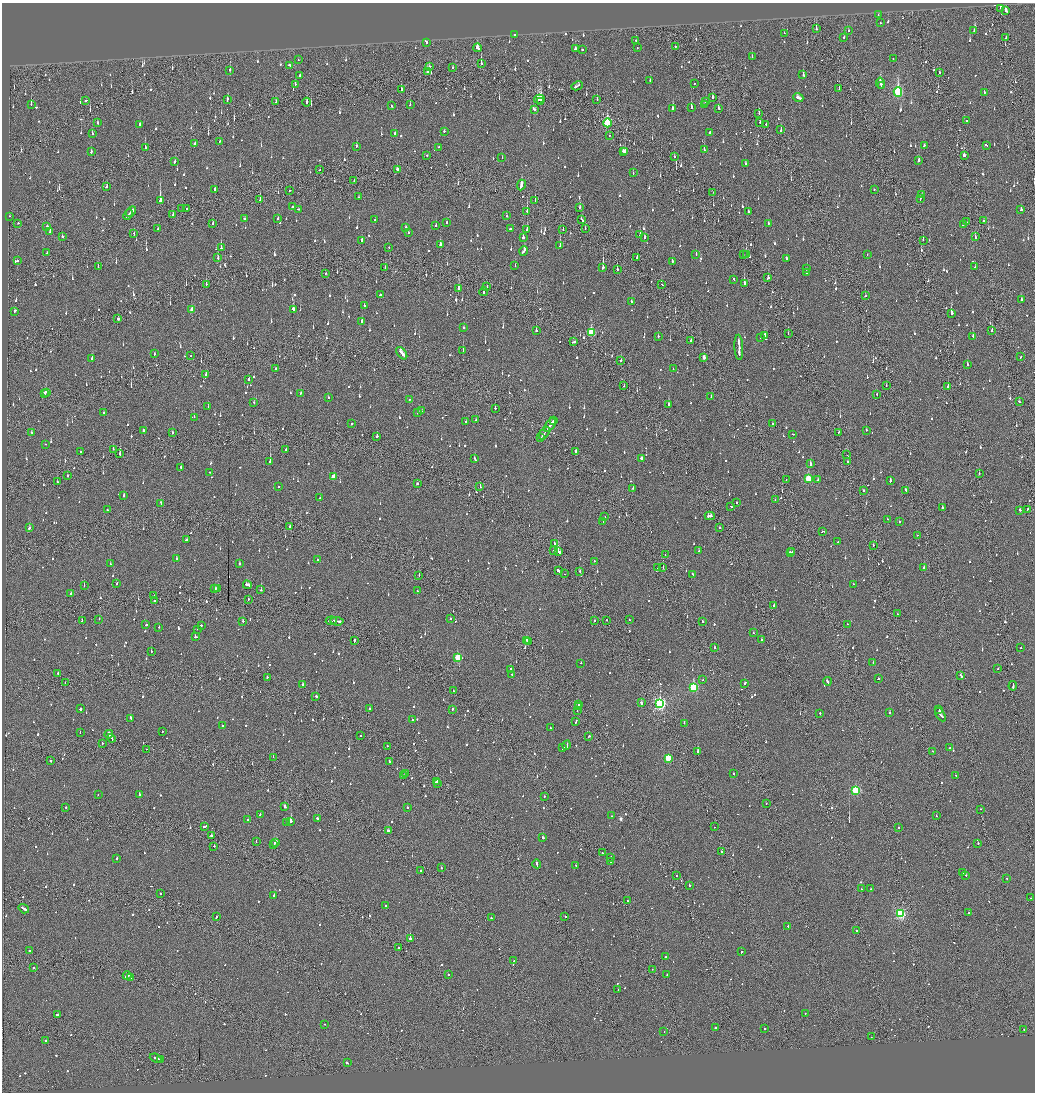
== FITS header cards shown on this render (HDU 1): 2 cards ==
NAXIS1  =                 2065
NAXIS2  =                 2180

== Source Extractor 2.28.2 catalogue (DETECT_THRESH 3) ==
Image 2065 x 2180 px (HDU 1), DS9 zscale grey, zoomed out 1/2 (1 PNG px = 2 x 2 image px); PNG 1037 x 1094 px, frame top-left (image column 1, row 2179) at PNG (2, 3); each listed source drawn as its Kron ellipse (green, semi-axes under 4 px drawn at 4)
Background -0.13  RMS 0.074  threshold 0.222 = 3 sigma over >= 5 px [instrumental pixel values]
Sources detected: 1577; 83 cannot appear on this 1/2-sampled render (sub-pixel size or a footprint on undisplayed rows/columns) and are neither listed nor drawn; of the other 1494, the 500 brightest by FLUX_AUTO listed and drawn (994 fainter detections omitted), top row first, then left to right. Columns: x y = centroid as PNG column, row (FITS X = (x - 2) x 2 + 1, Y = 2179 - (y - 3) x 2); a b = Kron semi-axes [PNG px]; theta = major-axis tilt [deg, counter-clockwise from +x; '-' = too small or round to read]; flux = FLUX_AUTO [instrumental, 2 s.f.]
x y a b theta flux
1001 8 2 2 - 170
1006 10 3 2 - 150
878 15 2 1 - 58
880 23 2 2 - 70
816 29 2 1 - 100
848 30 2 2 - 81
974 31 3 2 - 110
784 33 2 1 - 73
515 35 3 2 - 63
844 37 2 2 - 73
1006 38 3 1 - 120
636 40 3 1 - 71
426 42 3 2 - 79
675 46 2 2 - 360
637 47 2 1 - 67
477 48 4 2 - 200
575 49 3 2 - 78
582 49 2 2 - 190
752 57 2 2 - 58
893 59 2 2 - 66
298 60 2 2 - 78
481 63 3 1 - 210
289 65 4 2 - 190
429 66 3 2 - 78
453 67 3 2 - 53
230 70 2 2 - 140
427 72 3 2 - 710
939 73 2 2 - 170
299 75 2 2 - 270
803 75 2 2 - 71
650 80 2 2 - 54
694 83 2 2 - 100
880 83 5 2 - 230
295 84 3 1 - 65
577 86 6 2 27 220
881 86 2 2 - 170
839 89 2 1 - 79
401 90 3 2 - 87
898 92 5 3 - 1600
984 93 2 2 - 96
712 97 3 2 - 190
798 98 5 2 - 170
227 99 3 2 - 110
539 99 5 3 - 900
597 100 2 2 - 93
86 101 3 2 - 77
276 102 2 1 - 66
306 102 4 1 - 980
541 102 2 2 - 150
706 102 2 2 - 170
31 104 3 2 - 360
410 104 3 2 - 71
704 104 2 1 - 57
392 106 2 2 - 72
691 107 4 2 - 180
719 108 3 2 - 100
534 109 4 2 - 130
673 109 2 2 - 120
759 113 3 2 - 87
966 120 2 2 - 510
760 122 3 2 - 110
98 123 2 2 - 97
607 123 4 3 - 1100
140 124 2 2 - 93
766 124 2 1 - 66
781 130 3 2 - 92
444 131 2 2 - 73
710 132 2 2 - 110
395 133 2 2 - 100
92 134 3 2 - 58
609 135 2 1 - 120
220 141 2 2 - 94
195 144 2 2 - 60
986 145 2 2 - 82
356 146 2 2 - 62
924 146 3 2 - 53
439 147 2 2 - 54
145 148 4 2 - 150
704 150 3 2 - 120
623 151 3 2 - 78
91 152 3 2 - 88
625 152 3 2 - 75
427 155 2 2 - 85
964 156 3 2 - 220
502 157 2 1 - 91
674 157 2 2 - 54
919 160 3 2 - 230
175 162 3 2 - 82
745 163 2 2 - 57
320 170 2 1 - 71
397 170 4 2 - 110
633 173 2 2 - 53
354 181 2 1 - 53
521 185 5 2 - 500
106 187 3 2 - 66
215 189 3 2 - 160
874 189 2 2 - 60
289 190 2 2 - 61
713 192 2 2 - 70
922 195 3 2 - 80
358 197 2 2 - 74
920 198 3 2 - 270
260 200 3 1 - 68
535 200 2 2 - 97
160 201 3 2 - 1300
292 206 2 2 - 64
580 207 2 2 - 71
182 209 2 2 - 54
187 209 2 2 - 150
298 209 3 2 - 100
1021 210 3 2 - 110
527 211 3 1 - 180
748 211 3 2 - 1200
131 212 6 2 46 280
128 215 6 2 46 310
173 215 3 2 - 64
9 216 2 1 - 56
507 216 2 2 - 55
245 219 3 2 - 64
278 219 2 2 - 180
375 220 2 2 - 55
582 220 4 2 - 130
983 220 2 1 - 57
967 222 2 2 - 55
18 223 2 2 - 77
446 223 2 2 - 70
212 224 3 2 - 190
768 224 2 2 - 82
963 224 2 2 - 84
47 226 2 2 - 230
436 226 2 2 - 92
406 228 2 2 - 190
158 229 3 2 - 84
510 229 2 2 - 780
527 229 3 2 - 92
563 229 2 1 - 53
585 229 2 1 - 86
50 232 3 2 - 140
409 233 2 2 - 55
134 234 2 1 - 76
640 234 4 2 - 140
62 236 2 2 - 190
975 236 3 2 - 160
523 238 2 2 - 220
644 238 4 2 - 180
362 240 3 2 - 180
923 240 2 1 - 93
440 245 3 2 - 140
560 246 2 1 - 220
221 248 4 2 - 220
389 248 2 1 - 56
524 251 5 2 - 250
47 253 2 2 - 60
696 254 2 2 - 68
743 254 2 2 - 66
867 254 2 1 - 220
746 255 3 2 - 450
637 257 4 2 - 150
218 258 3 2 - 87
787 259 3 2 - 140
17 261 2 2 - 61
672 261 3 2 - 130
98 266 2 2 - 53
515 266 2 2 - 180
385 267 2 1 - 71
603 267 3 2 - 480
975 267 2 2 - 60
617 269 2 2 - 54
807 269 2 1 - 68
325 273 3 1 - 55
806 273 2 2 - 85
768 278 3 2 - 680
734 279 3 2 - 86
206 284 2 1 - 150
662 284 2 2 - 69
744 284 3 2 - 340
487 287 3 1 - 110
458 289 3 2 - 360
484 292 4 1 - 240
380 295 2 2 - 210
865 296 2 2 - 67
1021 300 2 2 - 95
631 301 2 2 - 150
364 305 2 2 - 72
192 310 3 2 - 170
293 310 4 2 - 320
14 311 2 2 - 160
951 313 3 2 - 380
118 319 2 2 - 560
362 321 3 2 - 99
464 328 2 2 - 66
536 331 2 2 - 100
992 331 2 2 - 210
591 333 4 3 - 720
788 334 2 1 - 53
765 335 3 2 - 110
658 336 2 2 - 84
973 336 2 2 - 430
760 338 2 1 - 81
691 340 2 2 - 180
573 342 4 2 - 160
739 347 12 2 -87 810
463 351 3 2 - 91
402 353 7 2 -52 560
155 354 2 2 - 76
191 356 2 1 - 53
704 357 3 2 - 92
1020 357 2 2 - 64
92 359 3 2 - 320
621 360 2 2 - 130
967 365 2 2 - 140
275 368 2 2 - 57
673 369 2 2 - 65
206 375 3 2 - 190
249 379 2 2 - 75
624 386 2 1 - 57
886 386 2 1 - 70
948 386 3 2 - 210
46 392 3 2 - 120
300 393 3 2 - 70
45 394 3 2 - 140
877 394 2 2 - 72
711 397 2 2 - 83
328 398 2 2 - 180
410 399 2 2 - 81
1019 401 2 1 - 81
254 402 2 2 - 72
668 404 2 2 - 140
208 406 2 2 - 180
495 408 2 2 - 110
421 411 2 2 - 62
103 412 2 2 - 59
418 413 2 2 - 93
194 417 2 1 - 180
476 420 2 2 - 95
553 421 2 2 - 74
465 422 2 2 - 60
352 424 2 2 - 210
773 424 2 2 - 57
550 425 8 2 55 580
143 430 2 2 - 220
866 430 2 2 - 120
32 432 2 2 - 58
839 432 2 2 - 53
172 433 2 2 - 75
544 433 7 1 56 260
792 434 2 2 - 120
377 436 2 2 - 130
541 437 3 1 - 280
45 444 2 2 - 71
113 449 2 1 - 54
286 449 2 2 - 210
576 451 2 2 - 70
80 452 2 2 - 59
120 454 3 2 - 180
847 455 2 1 - 64
641 458 3 2 - 69
475 459 3 2 - 83
847 461 2 2 - 220
270 462 2 2 - 520
810 464 3 2 - 150
181 467 2 2 - 82
210 472 2 2 - 70
979 474 2 2 - 60
67 475 2 2 - 72
333 477 3 2 - 180
786 479 2 1 - 81
808 479 3 3 - 540
818 480 2 2 - 59
890 481 3 2 - 110
57 482 2 2 - 77
417 483 2 2 - 300
480 486 2 2 - 100
279 487 2 2 - 66
633 488 2 1 - 140
864 490 2 1 - 95
906 490 3 2 - 65
124 496 2 2 - 170
320 498 2 2 - 54
775 500 2 2 - 65
737 502 2 2 - 62
161 503 3 2 - 100
731 506 3 2 - 83
942 508 2 2 - 130
1027 509 3 2 - 110
107 510 2 2 - 58
1020 510 2 2 - 78
710 516 5 2 - 200
605 517 2 1 - 150
888 519 3 2 - 80
899 521 2 2 - 69
603 522 2 1 - 220
290 527 2 2 - 180
719 527 2 1 - 200
29 528 2 2 - 120
822 532 2 1 - 63
917 535 2 2 - 58
186 540 3 2 - 65
838 542 2 2 - 110
554 543 2 1 - 100
873 545 2 1 - 130
554 551 2 2 - 130
699 551 2 2 - 66
558 552 4 2 - 530
790 552 3 1 - 79
792 552 2 2 - 60
665 555 2 1 - 67
177 559 2 2 - 200
317 560 2 2 - 84
594 561 2 2 - 100
110 564 2 2 - 88
239 564 2 2 - 120
663 567 2 1 - 72
658 568 3 1 - 69
924 568 2 2 - 410
558 571 3 2 - 630
579 571 2 2 - 85
565 574 2 1 - 96
693 574 2 2 - 72
419 575 2 1 - 110
117 584 2 2 - 75
853 584 2 1 - 56
247 585 4 2 - 160
84 586 2 2 - 170
215 588 3 2 - 89
218 588 2 2 - 120
261 590 2 2 - 220
417 591 2 2 - 65
71 594 2 2 - 230
154 596 2 2 - 69
248 599 2 2 - 67
154 601 2 2 - 91
774 605 2 2 - 100
897 614 2 2 - 63
99 619 2 1 - 86
450 619 2 2 - 72
82 620 2 2 - 62
594 620 2 1 - 64
607 620 2 1 - 160
629 620 2 2 - 110
243 621 2 2 - 65
331 621 5 1 - 250
337 621 7 2 -6 350
703 621 2 2 - 71
847 624 2 2 - 55
146 625 3 2 - 84
201 625 2 2 - 210
159 627 2 2 - 80
198 629 2 2 - 63
753 633 2 2 - 130
195 637 2 2 - 110
527 640 2 2 - 110
761 640 2 1 - 180
354 641 3 1 - 120
529 641 3 2 - 170
714 647 2 2 - 120
1021 648 2 2 - 170
151 651 2 2 - 74
457 657 3 3 - 460
873 662 2 2 - 130
581 663 2 2 - 57
511 669 2 2 - 250
998 669 2 2 - 58
58 673 2 2 - 61
512 675 2 2 - 110
961 676 3 2 - 130
267 677 2 2 - 63
878 679 3 2 - 56
703 680 2 2 - 95
827 681 4 2 - 170
65 682 2 1 - 84
744 683 4 2 - 390
303 685 2 2 - 240
1013 686 4 2 - 190
693 687 4 3 - 1200
453 691 2 1 - 220
316 696 2 2 - 160
641 703 2 2 - 93
579 704 4 2 - 370
660 704 4 3 - 2800
578 706 3 1 - 170
80 709 2 2 - 1200
369 709 2 2 - 130
452 709 2 2 - 68
577 710 3 1 - 100
939 710 2 1 - 130
890 713 2 2 - 190
820 714 3 2 - 76
940 714 7 2 -59 350
131 718 4 2 - 160
412 720 2 2 - 60
576 721 4 2 - 120
684 723 2 2 - 62
222 726 2 2 - 190
550 728 2 2 - 57
162 731 2 1 - 58
80 733 2 2 - 110
109 734 4 2 - 320
360 736 2 1 - 100
589 736 2 2 - 69
111 738 4 1 - 190
102 743 2 2 - 110
567 745 5 2 - 230
388 746 2 1 - 270
563 747 2 2 - 710
950 748 2 2 - 350
146 749 2 1 - 58
932 751 2 2 - 58
697 752 3 2 - 1600
273 757 2 1 - 90
668 758 3 3 - 570
51 761 2 1 - 380
389 761 2 2 - 82
406 773 2 2 - 62
734 774 2 2 - 100
404 775 2 2 - 79
956 775 2 2 - 55
436 781 3 2 - 240
437 784 2 1 - 83
856 790 3 3 - 1100
98 795 2 1 - 73
139 795 2 2 - 440
544 796 2 1 - 120
766 803 2 1 - 68
66 807 2 2 - 76
285 807 2 2 - 380
408 808 2 2 - 58
980 809 2 1 - 67
260 814 2 2 - 61
611 816 2 2 - 67
936 816 2 1 - 110
317 818 2 2 - 300
248 820 2 2 - 58
290 821 2 2 - 4400
287 823 3 2 - 94
205 826 3 2 - 230
714 827 2 1 - 55
898 827 2 2 - 71
388 831 3 2 - 350
211 836 2 2 - 110
543 837 2 2 - 290
256 842 2 1 - 130
276 842 3 2 - 700
978 843 2 2 - 120
274 844 2 1 - 73
214 846 2 1 - 97
722 852 2 2 - 130
602 853 2 2 - 100
611 857 2 2 - 63
117 858 2 2 - 79
611 862 2 2 - 120
537 864 4 2 - 140
576 865 2 2 - 53
441 867 2 2 - 170
421 871 2 1 - 180
963 873 2 2 - 130
966 875 2 2 - 62
677 876 2 1 - 81
1007 879 2 2 - 55
689 885 2 2 - 340
862 889 3 1 - 80
871 889 2 2 - 70
161 893 2 1 - 280
274 895 2 2 - 99
1031 898 2 2 - 55
627 901 2 2 - 60
386 906 2 2 - 110
24 909 5 2 - 200
969 913 2 2 - 88
900 914 3 3 - 1700
565 916 2 2 - 79
216 917 2 2 - 65
491 918 2 2 - 150
788 926 2 2 - 220
856 930 2 2 - 81
410 939 2 2 - 1700
398 948 2 1 - 150
29 950 2 2 - 63
741 952 2 2 - 250
666 956 2 2 - 56
514 960 2 1 - 180
34 968 2 2 - 100
652 969 2 1 - 56
449 975 2 1 - 53
667 975 2 2 - 160
127 976 4 2 - 170
131 978 2 1 - 64
618 989 2 2 - 56
805 1013 2 2 - 69
58 1015 3 2 - 860
325 1024 2 2 - 86
716 1027 2 2 - 140
764 1028 2 2 - 230
1024 1029 2 2 - 140
664 1032 2 1 - 220
871 1037 2 1 - 87
46 1040 2 2 - 72
156 1058 6 2 -21 270
161 1060 3 2 - 140
347 1063 3 2 - 110
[994 fainter detections neither listed nor drawn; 83 sub-pixel or undisplayed-footprint detections neither listed nor drawn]